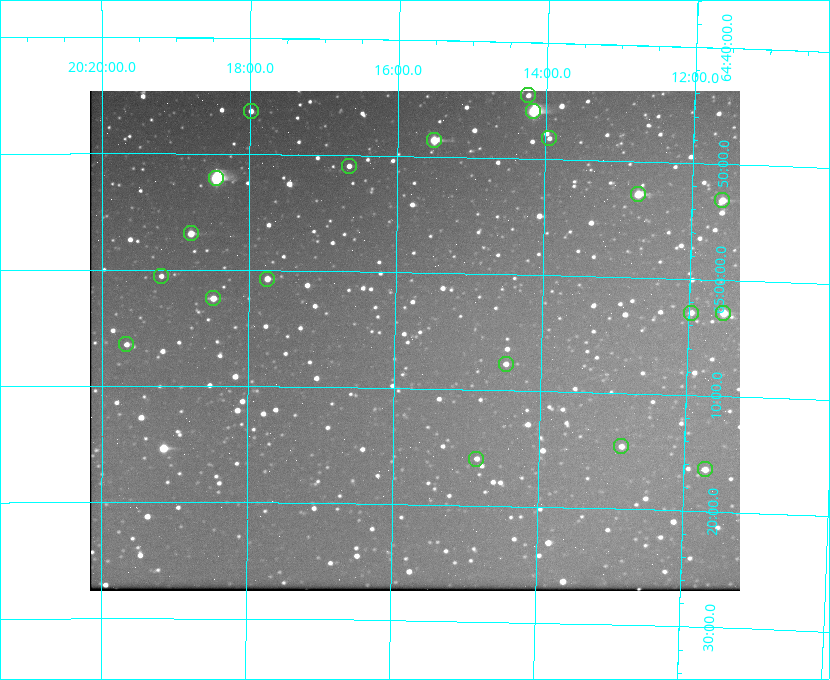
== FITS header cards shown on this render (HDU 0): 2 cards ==
NAXIS1  =                  650 / Width of table row in bytes
NAXIS2  =                  500 / Number of rows in table

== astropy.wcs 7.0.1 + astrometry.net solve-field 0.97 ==
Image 650 x 500 px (HDU 0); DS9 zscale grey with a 90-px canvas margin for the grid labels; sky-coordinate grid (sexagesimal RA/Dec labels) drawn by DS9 from the SOLVED WCS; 20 Tycho-2 reference stars matched to detected sources circled (green)
Header WCS: none
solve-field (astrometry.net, Tycho-2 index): SOLVED blind (the file carries no WCS)
Solved WCS: RA---TAN-SIP/DEC--TAN-SIP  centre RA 20:15:44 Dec +65:06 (303.93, +65.10 deg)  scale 5.17 arcsec/px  FOV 56.1' x 43.1'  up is +179 deg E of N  parity flipped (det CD > 0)
(file carries no celestial WCS; the grid is the blind solution)
Tycho-2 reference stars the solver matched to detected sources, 20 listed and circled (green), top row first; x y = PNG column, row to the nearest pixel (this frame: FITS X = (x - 90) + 1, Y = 500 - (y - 91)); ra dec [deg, ICRS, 3 dp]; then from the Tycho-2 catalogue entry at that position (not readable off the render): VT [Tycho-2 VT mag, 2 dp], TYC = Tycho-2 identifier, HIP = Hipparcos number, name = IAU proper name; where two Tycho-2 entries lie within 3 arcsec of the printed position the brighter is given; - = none
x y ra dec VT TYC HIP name
528 95 303.562 +64.742 10.88 4240-278-1 - -
251 111 304.497 +64.771 11.19 4241-1649-1 - -
533 111 303.544 +64.765 7.36 4240-620-1 99731 -
549 138 303.488 +64.804 11.29 4240-68-1 - -
434 140 303.878 +64.810 8.93 4240-794-1 - -
349 166 304.164 +64.849 10.65 4240-315-1 - -
216 178 304.612 +64.868 7.89 4241-1703-1 100101 -
638 194 303.184 +64.880 9.02 4240-488-1 - -
722 200 302.897 +64.886 9.40 4240-717-1 - -
191 233 304.698 +64.948 10.27 4241-1684-1 - -
161 276 304.798 +65.009 11.15 4241-1628-1 - -
267 279 304.437 +65.012 10.41 4241-1775-1 - -
213 298 304.620 +65.041 10.25 4241-1573-1 - -
691 313 302.992 +65.048 11.44 4240-88-1 - -
723 313 302.882 +65.048 10.25 4240-98-1 - -
126 344 304.916 +65.107 11.17 4241-1518-1 - -
506 364 303.620 +65.129 11.18 4240-34-1 - -
621 446 303.217 +65.244 11.17 4240-236-1 - -
476 459 303.713 +65.266 11.45 4240-564-1 - -
705 469 302.928 +65.273 10.74 4240-760-1 - -